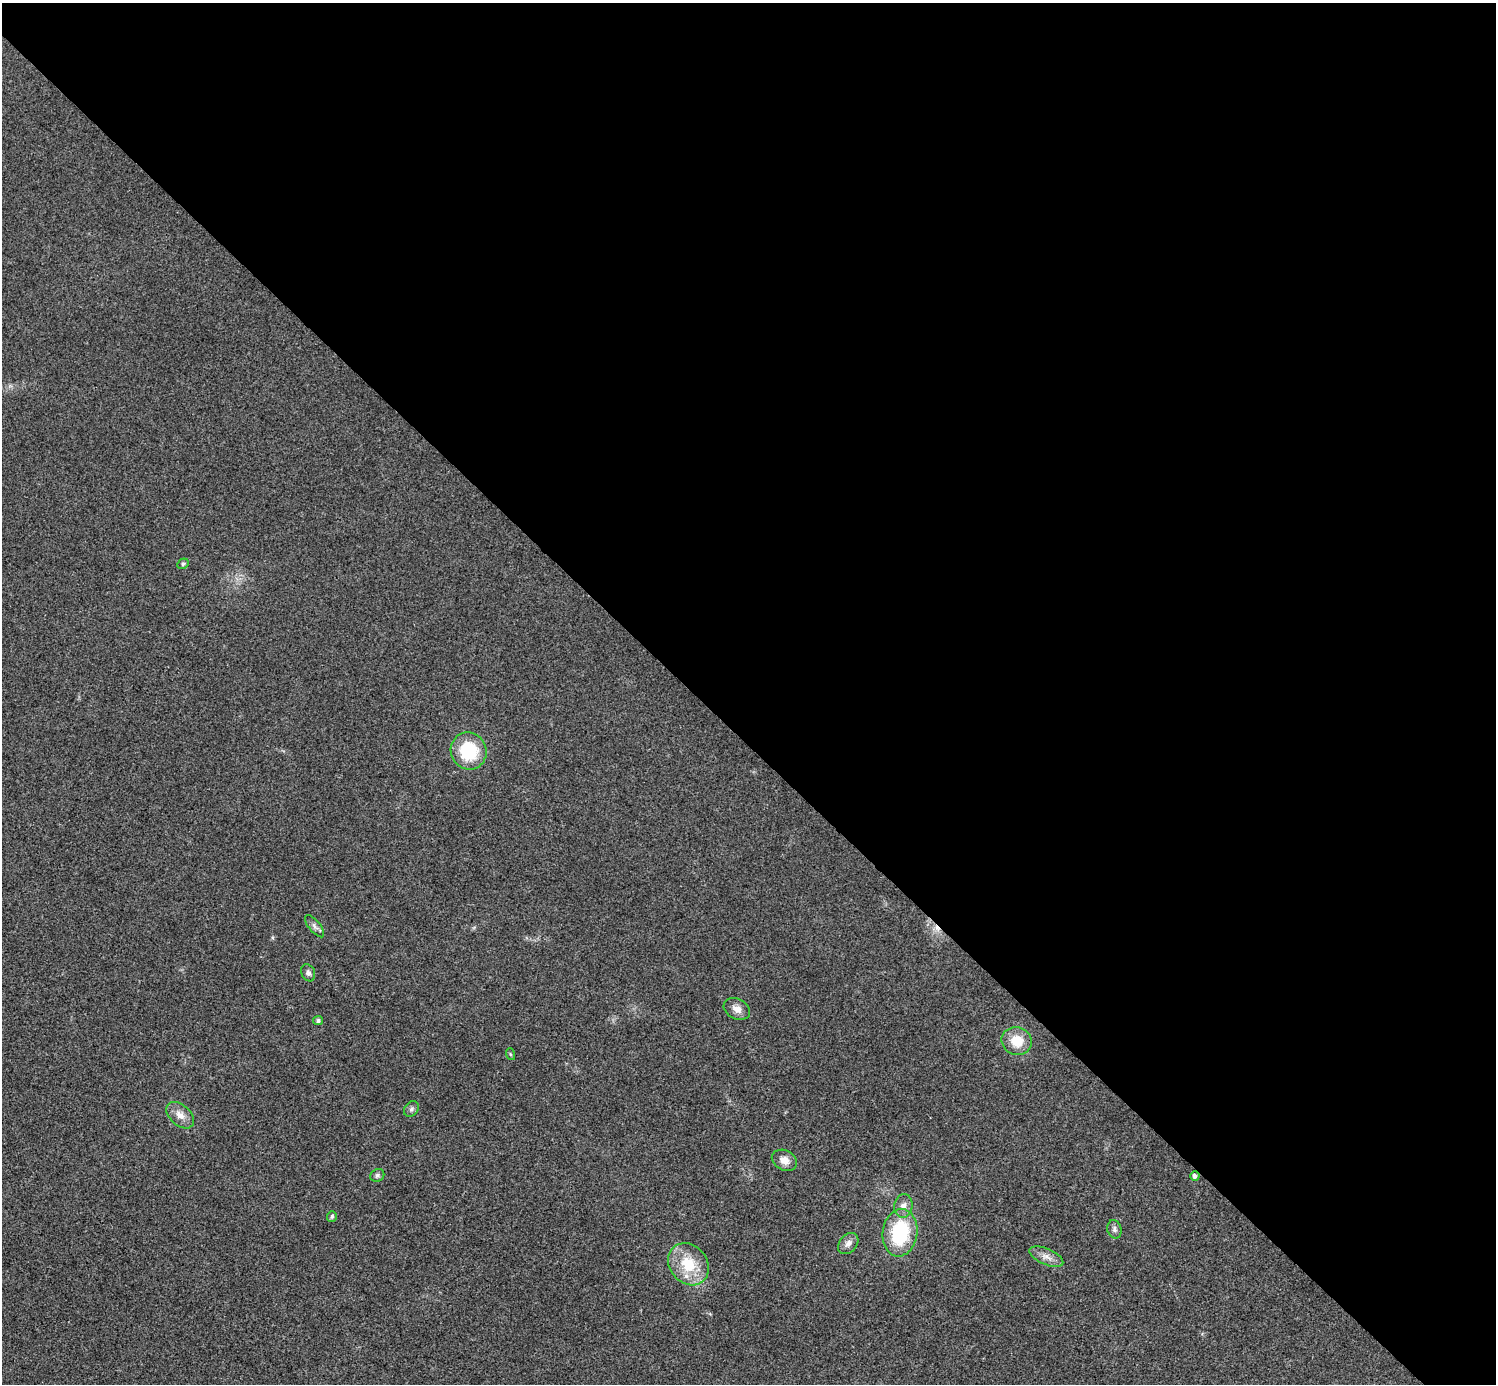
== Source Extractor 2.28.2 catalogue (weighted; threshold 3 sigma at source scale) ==
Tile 8 of 4 x 4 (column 4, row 2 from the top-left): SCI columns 4487-5980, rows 3063-4444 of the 5983 x 5983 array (HDU 1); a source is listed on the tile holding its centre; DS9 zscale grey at full resolution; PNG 1498 x 1386 px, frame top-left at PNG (2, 3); each listed source drawn as its Kron ellipse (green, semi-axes under 4 px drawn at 4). Shown black and unused: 54% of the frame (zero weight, under 3 of 4 exposures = <1% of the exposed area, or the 3 px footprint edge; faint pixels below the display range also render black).
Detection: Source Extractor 2.28.2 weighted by HDU 2 'WHT'; one run over the whole footprint, this tile lists its part. Background 0.0219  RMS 0.0055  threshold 0.0249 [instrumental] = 3 sigma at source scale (4.5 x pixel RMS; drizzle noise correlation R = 1.50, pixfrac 1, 0.05/0.05 arcsec/px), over >= 5 px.
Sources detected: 21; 1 cosmic-ray / hot-pixel residue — neither listed nor drawn; the other 20 listed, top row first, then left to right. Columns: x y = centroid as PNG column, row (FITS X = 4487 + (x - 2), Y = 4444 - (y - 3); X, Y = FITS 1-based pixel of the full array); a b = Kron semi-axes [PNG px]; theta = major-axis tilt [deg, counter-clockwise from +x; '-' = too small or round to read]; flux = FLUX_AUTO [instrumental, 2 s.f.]
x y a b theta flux
183 564 6 5 - 0.92
469 751 19 17 -61 27
315 926 13 5 -51 2
308 973 9 6 -67 2
737 1009 14 10 -26 4.3
318 1020 5 4 - 1.4
1017 1041 15 13 -21 12
510 1054 6 3 -71 0.65
411 1109 8 6 53 1.6
180 1115 16 10 -42 5.3
784 1160 13 10 -27 5
377 1175 7 6 - 1.5
1195 1176 5 4 - 1.9
903 1206 12 9 84 3.7
332 1216 5 5 - 1.2
1114 1229 9 7 -74 1.9
900 1233 24 17 82 39
848 1243 12 8 49 3.2
1046 1257 18 8 -24 4.3
688 1264 22 18 -51 20